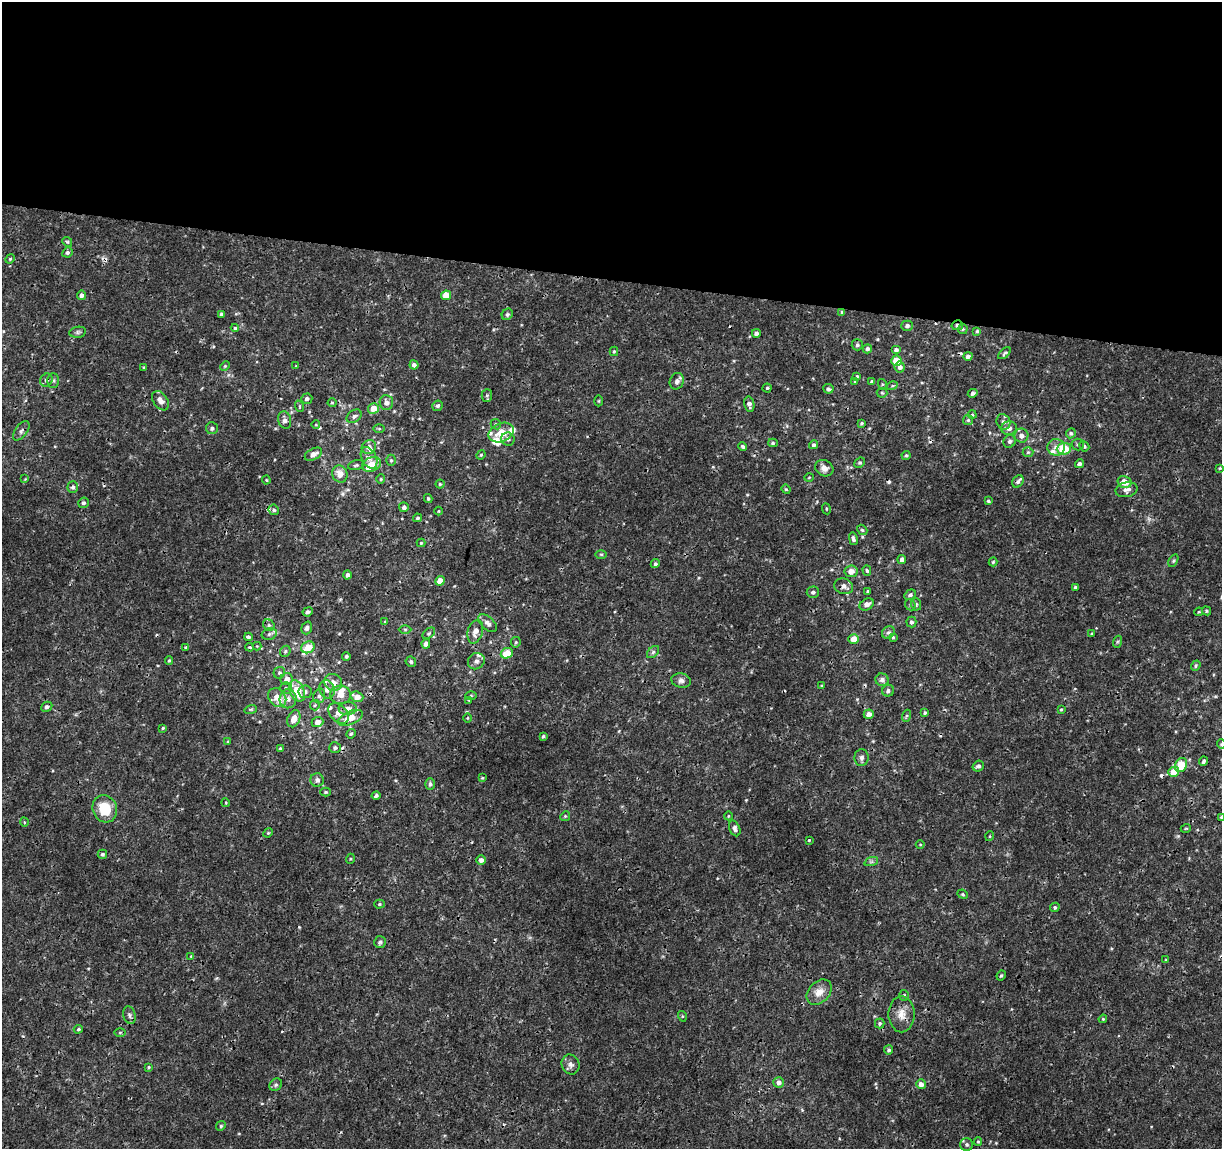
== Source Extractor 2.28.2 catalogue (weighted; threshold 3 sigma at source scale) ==
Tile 3 of 4 x 4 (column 3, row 1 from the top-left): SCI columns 2443-3662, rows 3665-4811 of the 4892 x 5096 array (HDU 1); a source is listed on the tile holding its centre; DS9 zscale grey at full resolution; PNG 1224 x 1151 px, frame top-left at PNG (2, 2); each listed source drawn as its Kron ellipse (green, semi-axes under 4 px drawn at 4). Shown black and unused: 24% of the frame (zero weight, under 3 of 4 exposures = <1% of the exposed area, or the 3 px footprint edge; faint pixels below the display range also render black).
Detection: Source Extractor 2.28.2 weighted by HDU 2 'WHT'; one run over the whole footprint, this tile lists its part. Background 0.00125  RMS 9.5e-04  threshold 0.00428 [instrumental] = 3 sigma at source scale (4.5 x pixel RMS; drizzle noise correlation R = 1.50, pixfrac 1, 0.0396/0.0396 arcsec/px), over >= 5 px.
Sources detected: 268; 10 cosmic-ray / hot-pixel residue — neither listed nor drawn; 12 inside a brighter listed object's ellipse — not listed separately; the other 246 listed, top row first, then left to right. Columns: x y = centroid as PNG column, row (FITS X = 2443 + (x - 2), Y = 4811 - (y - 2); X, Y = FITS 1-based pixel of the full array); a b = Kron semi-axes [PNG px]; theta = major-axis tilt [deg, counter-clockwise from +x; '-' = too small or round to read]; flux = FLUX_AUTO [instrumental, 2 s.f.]
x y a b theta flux
67 242 5 4 - 0.12
67 252 5 5 - 0.21
10 259 5 4 - 0.11
82 295 5 4 - 0.33
446 295 5 4 - 1.6
842 312 4 3 - 0.14
221 314 4 4 - 0.26
507 314 6 5 - 0.17
957 325 5 5 - 0.28
907 326 6 5 - 0.25
235 328 4 4 - 0.12
963 329 5 5 - 0.13
977 331 4 4 - 0.13
78 332 8 5 10 0.21
756 333 4 4 - 0.29
857 345 5 5 - 0.21
867 349 5 4 - 0.27
896 350 5 4 - 0.25
614 351 5 4 - 0.12
1005 353 7 4 40 0.16
968 356 4 4 - 0.28
896 361 5 5 - 1.4
414 365 4 4 - 0.37
225 366 5 4 - 0.11
296 366 4 3 - 0.098
144 367 4 3 - 0.086
900 367 5 5 - 0.39
857 376 3 3 - 0.11
46 380 7 5 54 0.29
53 381 7 6 - 0.19
677 381 8 7 - 0.37
855 381 4 3 - 0.08
872 382 4 3 - 0.27
882 384 5 3 - 0.098
892 386 5 3 - 0.11
767 388 4 4 - 0.12
828 389 5 4 - 0.24
882 393 5 5 - 0.14
973 393 5 4 - 0.22
487 395 6 5 - 0.16
307 399 6 5 - 0.25
160 401 10 7 -55 0.57
599 401 5 3 - 0.095
386 402 7 6 - 0.54
332 403 4 4 - 0.12
749 404 8 5 -78 0.33
299 406 6 3 -71 0.099
438 406 5 5 - 0.2
373 408 5 5 - 1.2
972 415 4 3 - 0.12
354 416 8 5 38 0.27
285 420 9 6 -75 0.41
968 420 5 5 - 0.13
1003 422 8 6 -63 0.36
861 423 3 3 - 0.13
496 424 5 4 - 0.14
316 425 4 3 - 0.076
212 428 6 6 - 0.26
1009 428 7 7 - 0.48
379 429 6 4 -1 0.12
21 431 11 6 55 0.29
501 432 13 9 23 1.4
1071 433 5 4 - 0.17
1021 436 7 7 - 0.52
508 439 7 6 - 0.26
1010 441 6 6 - 0.23
773 443 5 4 - 0.15
1078 444 6 6 - 0.19
814 445 4 4 - 0.2
743 446 4 3 - 0.16
1084 446 5 4 - 0.21
369 447 7 7 - 0.48
1056 447 8 8 - 0.58
1064 449 7 6 - 2.5
1028 452 5 5 - 0.13
313 454 9 5 27 0.61
481 455 5 4 - 0.11
906 455 4 4 - 0.15
369 458 11 7 -61 0.51
391 460 5 4 - 0.16
860 463 5 4 - 0.14
372 464 10 7 22 1.5
1080 464 4 4 - 0.32
356 465 8 4 15 0.19
824 468 9 7 -29 0.51
1220 468 4 4 - 0.085
340 474 9 7 -65 0.92
809 477 5 3 - 0.08
25 479 4 4 - 0.086
381 479 4 4 - 0.11
266 480 4 4 - 0.091
1018 482 6 5 - 0.2
1124 482 7 6 - 1.1
440 484 4 4 - 0.11
73 487 6 5 - 0.24
786 489 5 4 - 0.1
1127 490 11 7 12 0.47
428 498 4 3 - 0.13
988 501 4 3 - 0.12
83 503 5 5 - 0.19
404 507 5 5 - 0.31
826 509 5 3 - 0.095
274 510 5 5 - 0.2
439 511 4 3 - 0.076
418 518 4 4 - 0.14
862 530 6 4 -42 0.12
853 539 6 3 -77 0.23
421 543 4 4 - 0.11
601 554 6 4 0 0.12
902 560 4 4 - 0.38
1173 561 7 4 59 0.15
993 562 4 4 - 0.12
655 564 5 4 - 0.19
851 571 7 6 - 0.64
867 571 5 4 - 0.15
347 575 4 4 - 0.26
440 581 5 4 - 1.1
844 586 10 7 -18 0.5
1075 587 3 3 - 0.17
867 591 3 2 - 0.1
813 592 6 5 - 0.25
910 595 6 4 29 0.24
867 604 7 5 29 0.45
916 604 6 5 - 0.16
910 605 6 5 - 0.16
1206 611 5 4 - 0.12
308 612 5 4 - 0.26
1199 612 4 3 - 0.096
385 622 4 3 - 0.1
911 622 5 5 - 0.23
488 623 11 6 -42 0.44
269 625 6 5 - 0.2
307 628 6 5 - 0.26
405 629 6 4 -1 0.13
475 632 12 7 74 0.66
888 632 7 5 41 0.22
429 633 7 4 41 0.16
269 634 8 5 18 0.23
1092 634 3 3 - 0.098
248 637 4 4 - 0.22
893 637 3 3 - 0.099
854 639 5 5 - 1.2
516 642 5 5 - 0.14
1117 642 6 4 71 0.14
426 644 4 4 - 0.43
257 646 4 4 - 0.082
186 647 4 3 - 0.1
250 647 4 3 - 0.15
308 647 7 5 28 1.8
285 651 6 5 - 0.16
653 652 7 4 45 0.18
507 653 6 5 - 1.6
346 656 4 4 - 0.19
169 661 4 3 - 0.12
476 661 9 7 40 0.37
411 662 5 5 - 0.19
1196 666 5 4 - 0.14
279 673 6 5 - 0.2
287 679 6 6 - 0.65
882 680 6 6 - 0.34
681 681 10 7 -11 0.36
333 682 9 8 - 0.66
822 686 4 3 - 0.11
286 688 6 6 - 0.18
327 689 9 7 -71 0.51
297 691 11 7 -64 2.4
888 691 6 6 - 0.24
305 692 6 6 - 0.28
340 695 10 9 - 0.81
471 695 6 4 0 0.11
319 696 7 6 - 0.27
277 697 10 8 -50 1.3
357 697 6 5 - 0.92
288 699 9 8 - 0.65
469 700 4 3 - 0.076
315 705 5 5 - 0.13
47 707 6 5 - 0.24
348 708 9 6 2 0.52
251 709 6 4 18 0.13
1061 709 3 3 - 0.092
339 713 12 8 -43 0.65
925 713 4 3 - 0.14
869 714 5 4 - 0.58
906 716 6 4 71 0.13
350 718 13 6 24 1.5
467 718 4 3 - 0.075
294 719 9 6 66 0.9
317 722 6 5 - 0.62
163 728 4 3 - 0.1
351 734 5 4 - 0.16
543 736 4 3 - 0.12
228 742 4 3 - 0.09
1221 744 4 4 - 0.11
280 748 4 3 - 0.099
335 748 6 5 - 0.19
861 758 8 7 - 0.3
1204 761 4 3 - 0.2
1181 765 7 6 - 2.2
978 766 6 5 - 0.29
1174 772 5 5 - 1.4
482 778 4 3 - 0.095
317 780 7 6 - 0.37
430 784 6 4 89 0.21
325 792 5 4 - 0.12
376 796 4 4 - 0.2
226 803 4 3 - 0.081
105 809 14 12 -65 2.5
565 816 5 4 - 0.12
728 816 4 3 - 0.074
1221 817 3 3 - 0.085
24 822 4 3 - 0.085
735 828 8 5 -68 0.35
1186 828 5 3 - 0.079
268 833 5 4 - 0.1
990 836 5 3 - 0.082
809 840 3 3 - 0.16
920 845 4 3 - 0.081
102 854 4 4 - 0.17
350 859 5 3 - 0.087
481 860 5 4 - 0.41
871 862 7 4 18 0.18
963 894 5 4 - 0.13
380 904 5 4 - 0.15
1055 907 5 4 - 0.16
380 942 6 6 - 0.19
191 956 4 3 - 0.074
1166 960 3 3 - 0.11
1001 975 5 3 - 0.12
819 992 14 10 46 0.97
904 995 5 4 - 0.15
902 1014 18 13 -89 1.1
129 1015 9 6 -74 0.26
682 1016 5 3 - 0.09
1103 1019 4 3 - 0.094
880 1023 5 5 - 0.18
78 1029 4 3 - 0.13
120 1033 6 4 1 0.11
889 1050 4 4 - 0.18
571 1064 10 9 - 0.41
149 1067 4 3 - 0.1
778 1082 5 5 - 0.38
921 1084 5 4 - 0.51
276 1085 7 5 43 0.21
221 1126 5 4 - 0.12
978 1142 4 4 - 0.11
967 1144 6 6 - 0.21
Overlapping masked pixels (flux is a lower limit): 6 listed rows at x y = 842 312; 957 325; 46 380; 308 647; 350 718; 902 1014
Isophote crosses this tile's border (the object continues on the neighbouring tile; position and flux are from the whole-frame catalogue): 2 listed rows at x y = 1221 744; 1221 817